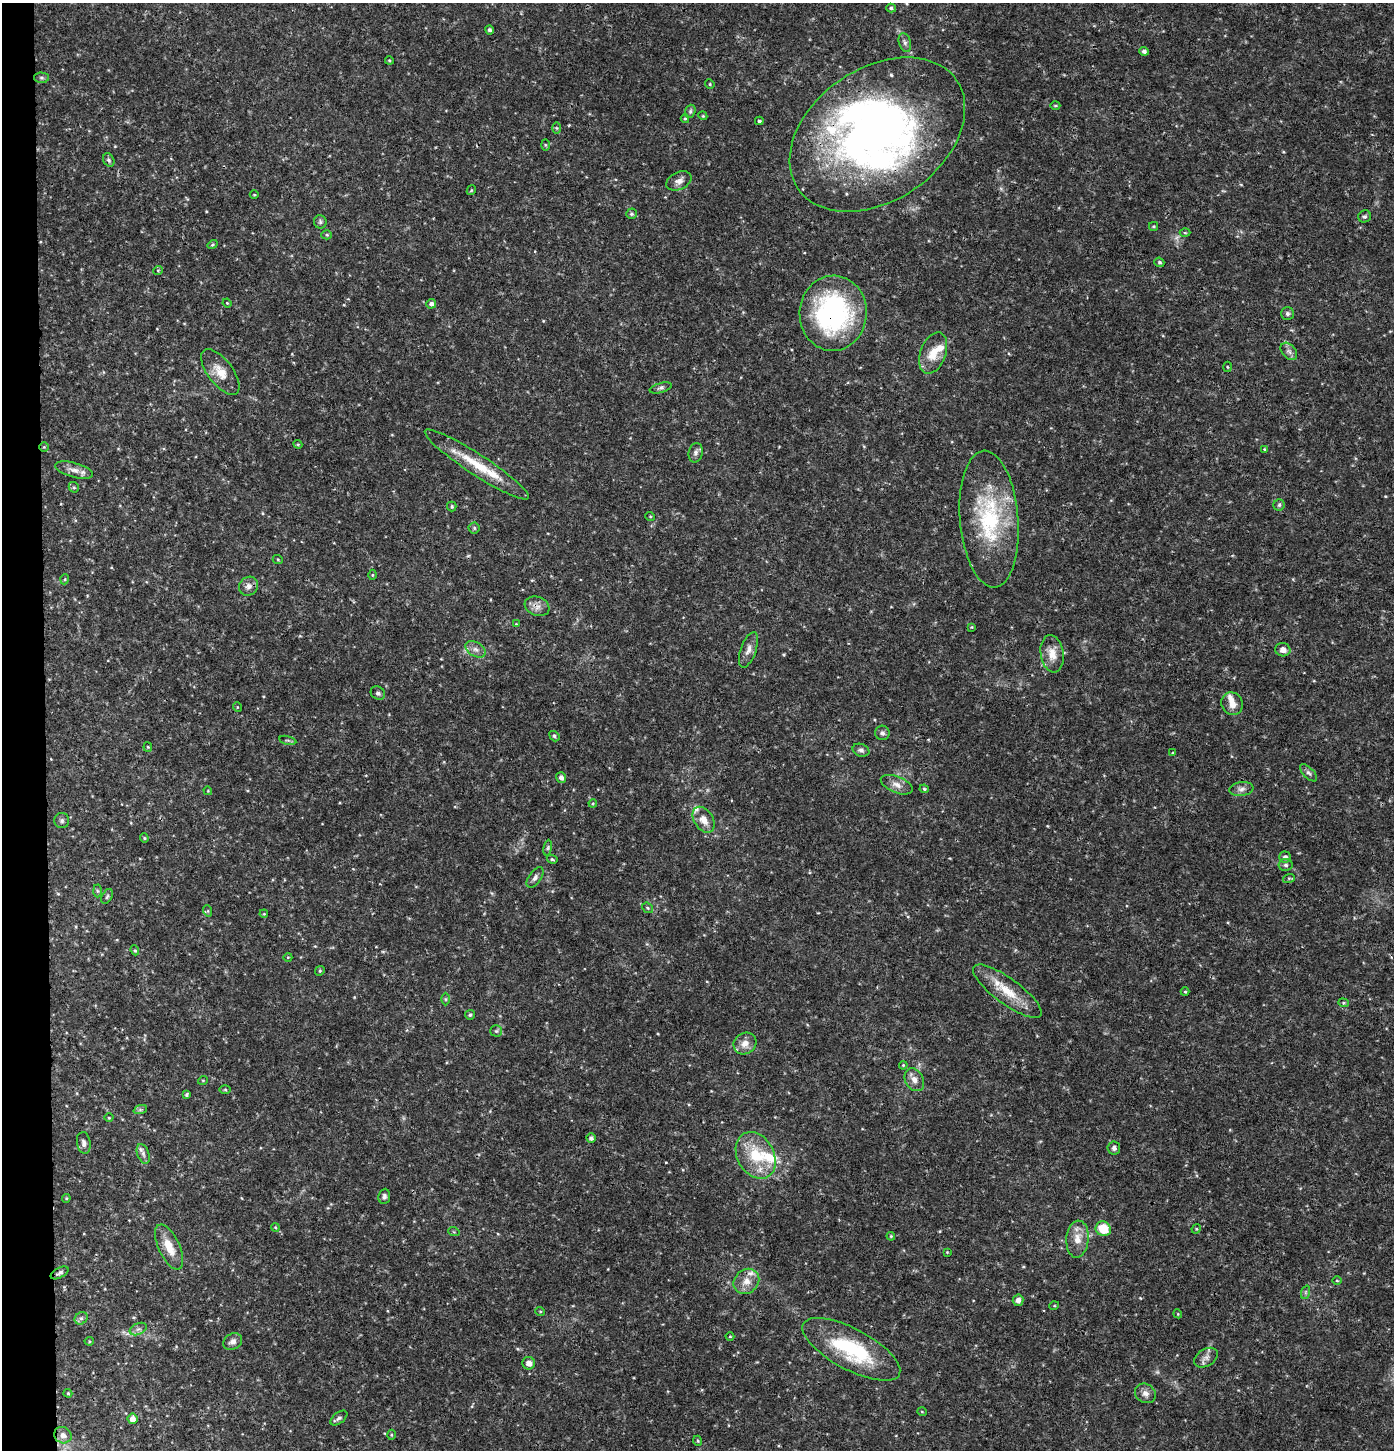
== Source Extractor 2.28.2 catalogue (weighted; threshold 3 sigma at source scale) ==
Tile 4 of 3 x 3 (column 1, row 2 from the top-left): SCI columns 214-1605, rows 1449-2896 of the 4603 x 4354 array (HDU 1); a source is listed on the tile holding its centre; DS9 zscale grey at full resolution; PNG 1396 x 1452 px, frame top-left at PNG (2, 3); each listed source drawn as its Kron ellipse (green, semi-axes under 4 px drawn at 4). Shown black and unused: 3% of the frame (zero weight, under 3 of 4 exposures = <1% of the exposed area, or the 3 px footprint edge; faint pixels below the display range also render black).
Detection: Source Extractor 2.28.2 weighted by HDU 2 'WHT'; one run over the whole footprint, this tile lists its part. Background 0.0301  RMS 0.0037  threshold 0.0167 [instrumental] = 3 sigma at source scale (4.5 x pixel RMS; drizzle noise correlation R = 1.50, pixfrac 1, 0.0396/0.0396 arcsec/px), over >= 5 px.
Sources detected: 158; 1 too faint to see at this stretch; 1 inside a brighter object's white glare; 1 cosmic-ray / hot-pixel residue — neither listed nor drawn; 9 inside a brighter listed object's ellipse — not listed separately; the other 146 listed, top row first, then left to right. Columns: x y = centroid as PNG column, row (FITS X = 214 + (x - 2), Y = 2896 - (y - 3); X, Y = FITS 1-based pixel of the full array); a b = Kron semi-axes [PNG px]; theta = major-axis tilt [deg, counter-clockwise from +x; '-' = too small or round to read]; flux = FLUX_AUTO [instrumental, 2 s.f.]
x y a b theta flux
891 8 5 4 - 0.69
490 30 4 3 - 0.9
905 42 10 6 -73 1.1
1144 51 4 4 - 1.1
389 60 4 3 - 0.37
41 78 7 5 -2 0.68
710 84 5 4 - 0.46
1055 105 5 3 - 0.38
690 111 7 5 70 0.75
703 116 4 3 - 0.35
685 119 4 4 - 0.39
759 121 4 3 - 0.59
556 128 6 4 -89 0.47
877 135 96 66 34 190
545 145 6 4 -89 0.4
109 160 7 5 -60 0.97
679 181 13 8 25 2.2
471 190 5 4 - 0.37
254 195 4 3 - 0.31
631 214 5 5 - 0.67
1365 216 6 6 - 0.78
320 222 6 6 - 0.8
1153 226 4 3 - 0.41
1185 233 5 3 - 0.38
327 235 5 4 - 0.58
213 245 5 4 - 0.47
1159 262 5 4 - 0.66
158 270 5 3 - 0.32
227 303 4 3 - 0.3
431 304 5 4 - 1.4
833 313 38 33 86 64
1287 314 6 6 - 0.9
1289 351 10 6 -48 1.5
933 353 21 12 70 6.8
1227 367 5 3 - 0.39
220 372 27 12 -53 6.1
661 388 11 5 15 0.97
298 444 4 4 - 0.45
44 447 5 5 - 0.47
1264 449 4 3 - 0.35
696 453 10 7 78 1.3
477 465 62 10 -33 13
74 470 19 7 -15 2.9
74 487 5 5 - 0.57
1279 505 5 5 - 0.72
452 506 5 4 - 0.57
650 516 5 3 - 0.3
989 519 68 29 -85 39
474 528 5 5 - 0.63
278 560 5 3 - 0.35
372 575 5 3 - 0.35
65 579 5 3 - 0.39
248 586 10 9 - 2.2
537 606 13 9 -21 2.5
516 624 4 3 - 0.29
971 627 4 3 - 0.34
476 649 11 7 -30 1.9
748 650 19 7 70 2.6
1283 650 7 6 - 2.3
1052 654 19 11 -81 4.9
378 693 7 6 - 1
1232 704 12 10 -61 3.3
237 707 5 3 - 0.29
882 733 7 7 - 1
554 736 5 4 - 0.76
288 740 8 3 -13 0.52
148 747 4 4 - 0.41
861 750 8 6 -22 1.1
1173 753 4 3 - 0.28
1308 773 11 5 -45 1.1
561 777 5 5 - 1.4
897 785 17 8 -22 2.8
924 789 5 4 - 0.49
1241 789 12 7 7 1.6
208 791 4 3 - 0.32
593 803 4 3 - 0.36
704 820 14 9 -56 3.9
62 821 7 7 - 1.1
144 838 4 4 - 0.43
548 848 8 4 81 0.67
1285 857 6 5 - 1.3
552 859 5 3 - 0.51
1286 865 7 6 - 0.9
535 877 12 6 55 1.4
1289 878 6 4 18 0.44
97 891 6 4 -88 0.58
107 896 8 5 62 0.71
648 908 6 4 -39 0.54
208 911 6 3 -73 0.4
264 914 4 3 - 0.32
135 950 5 4 - 0.49
288 957 4 3 - 0.27
320 971 5 4 - 0.45
1007 991 41 13 -36 11
1185 992 4 4 - 0.43
445 999 6 4 -90 0.51
1343 1003 5 4 - 0.44
470 1015 5 5 - 0.66
496 1031 5 5 - 0.65
745 1043 12 10 36 3.3
903 1065 4 3 - 0.38
203 1080 5 3 - 0.3
914 1080 12 9 -61 2.7
225 1090 6 4 -1 0.42
187 1094 4 3 - 0.6
140 1110 7 4 18 0.7
109 1118 4 3 - 0.32
591 1138 5 4 - 1.1
84 1143 11 6 -82 1.5
1114 1148 6 6 - 1.1
143 1154 10 6 -70 1.4
756 1155 25 18 -61 15
384 1196 7 6 - 1.1
66 1198 4 4 - 0.42
275 1227 4 3 - 0.36
1103 1229 8 7 - 9.1
1196 1229 5 4 - 0.38
454 1232 6 3 -18 0.39
891 1236 4 4 - 0.4
1077 1239 18 11 85 4.8
169 1247 24 10 -65 6.2
947 1252 3 3 - 0.29
59 1273 10 5 29 1
746 1281 14 11 41 4.2
1337 1281 5 3 - 0.32
1306 1292 7 4 71 0.69
1018 1300 6 5 - 1.6
1054 1306 5 3 - 0.33
540 1311 5 3 - 0.31
1178 1314 4 3 - 0.31
81 1318 7 5 42 0.96
138 1329 9 5 23 1.2
730 1336 4 3 - 0.3
89 1341 4 4 - 0.4
233 1342 10 7 29 1.8
851 1349 54 20 -28 33
1206 1358 13 8 32 1.9
529 1363 6 6 - 2.1
68 1393 4 4 - 0.4
1145 1393 11 9 -34 2.1
922 1412 5 3 - 0.31
339 1418 10 5 38 1.1
132 1419 5 5 - 2.9
63 1435 9 8 - 2.4
391 1435 5 3 - 0.36
698 1441 5 3 - 0.38
Overlapping masked pixels (flux is a lower limit): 3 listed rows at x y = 833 313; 537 606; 59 1273
Isophote crosses this tile's border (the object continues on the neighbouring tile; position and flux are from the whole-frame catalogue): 1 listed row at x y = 877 135